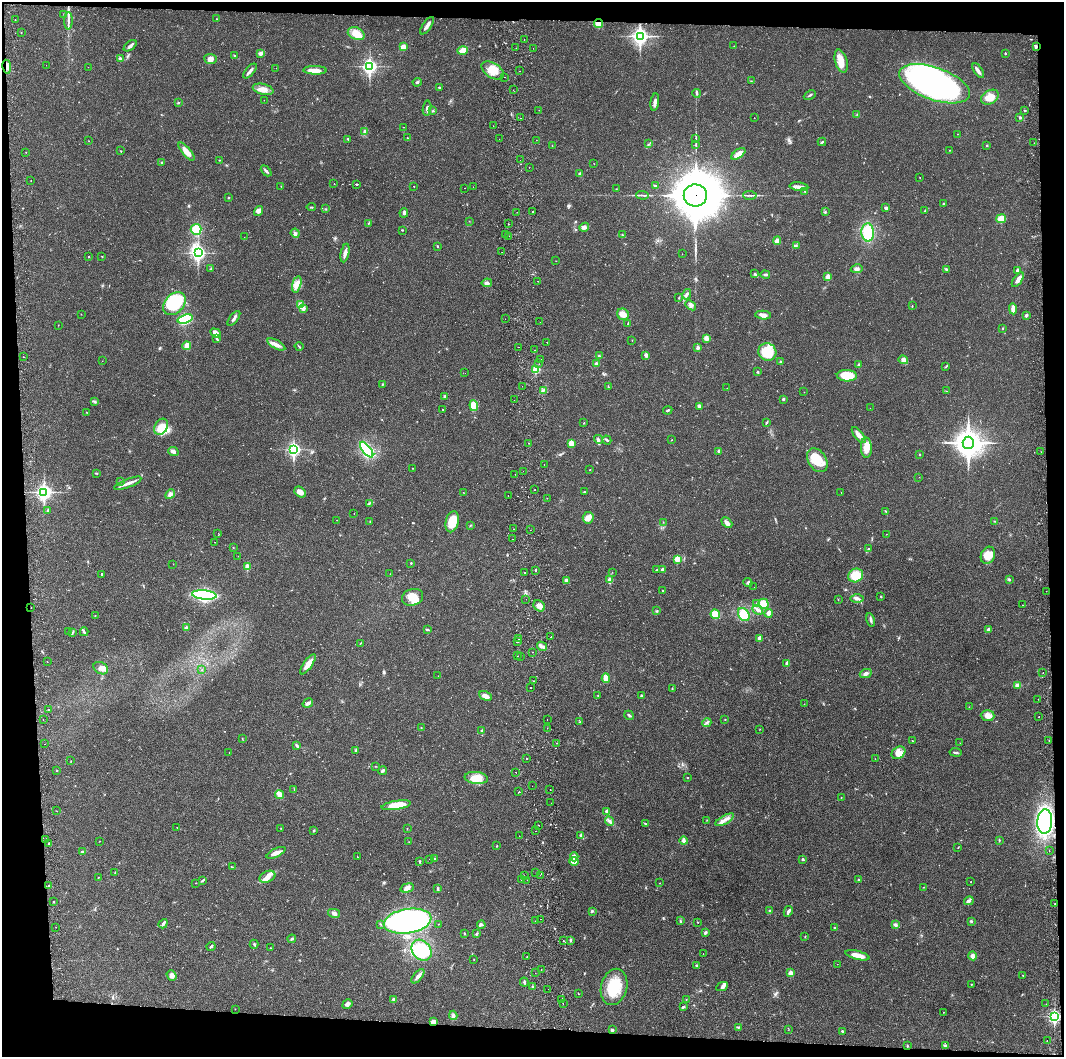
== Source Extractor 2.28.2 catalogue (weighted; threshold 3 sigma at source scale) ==
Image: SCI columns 59-4304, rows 5-4223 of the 4360 x 4230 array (HDU 1 of 3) = the unmasked area's bounding box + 8 px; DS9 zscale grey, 4 x 4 block average (1 PNG px = mean of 4 x 4 image px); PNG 1066 x 1059 px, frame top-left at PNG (2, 2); each listed source drawn as its Kron ellipse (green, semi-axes under 4 px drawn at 4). Shown black and unused: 8% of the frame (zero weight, under 2 of 3 exposures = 3% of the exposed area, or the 3 px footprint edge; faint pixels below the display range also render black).
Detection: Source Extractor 2.28.2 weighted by HDU 2 'WHT'. Background 0.0247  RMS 0.0037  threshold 0.0166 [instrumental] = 3 sigma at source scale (4.5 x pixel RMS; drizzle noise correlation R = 1.50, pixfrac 1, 0.05/0.05 arcsec/px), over >= 5 px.
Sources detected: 539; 1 too faint to see at this stretch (4 x 4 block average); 3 inside a brighter object's white glare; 12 cosmic-ray / hot-pixel residue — neither listed nor drawn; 10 coinciding with a brighter row at this scale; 16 inside a brighter listed object's ellipse — not listed separately; the other 497 listed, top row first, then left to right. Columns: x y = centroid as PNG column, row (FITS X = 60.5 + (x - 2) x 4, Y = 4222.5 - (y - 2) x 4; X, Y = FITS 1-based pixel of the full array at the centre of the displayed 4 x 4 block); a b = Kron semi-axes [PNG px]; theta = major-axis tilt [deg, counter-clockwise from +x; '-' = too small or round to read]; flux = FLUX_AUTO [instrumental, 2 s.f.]
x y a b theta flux
64 14 2 2 - 0.41
216 19 2 2 - 1.8
15 20 2 2 - 0.55
68 21 9 2 90 6.9
599 24 4 4 - 16
427 26 10 2 55 11
21 33 2 2 - 0.7
356 34 9 6 -23 32
640 36 4 3 - 780
524 40 2 2 - 0.47
130 46 7 3 35 5.2
734 46 2 2 - 0.62
403 47 3 3 - 15
1036 47 4 2 - 4.3
516 48 2 2 - 0.38
533 48 2 2 - 0.98
463 50 5 4 - 19
261 53 4 2 - 9.6
1005 53 2 2 - 1.9
235 56 3 2 - 1.7
120 59 2 2 - 12
210 59 6 5 - 11
841 61 12 6 -74 25
46 65 2 2 - 0.6
370 66 3 3 - 590
7 67 7 3 -80 9.3
88 67 2 2 - 0.31
276 68 2 2 - 0.39
315 70 11 3 -1 22
493 70 12 7 -33 33
250 71 9 2 49 7.8
519 71 2 2 - 0.84
978 71 8 3 -56 6.8
505 77 2 2 - 0.93
751 81 2 2 - 0.89
417 82 4 2 - 2.4
935 84 37 16 -19 600
439 87 2 2 - 2.7
263 89 10 5 -14 15
513 90 2 2 - 2.2
697 93 4 2 - 3
810 95 6 2 26 3
990 97 9 6 30 26
264 100 2 2 - 1.1
655 102 9 3 81 8.9
178 103 2 2 - 1.6
427 108 8 3 85 5.8
539 110 2 2 - 0.47
1025 110 2 2 - 2.1
433 111 2 2 - 1.7
857 114 2 2 - 0.8
1019 117 3 2 - 1.4
521 118 2 2 - 0.79
754 118 2 2 - 0.52
493 126 2 2 - 1.6
403 127 2 2 - 0.97
364 131 3 3 - 2.6
957 134 2 2 - 0.89
407 138 2 2 - 1
696 138 3 2 - 1.7
348 139 3 2 - 2.1
499 139 2 2 - 1.6
536 140 2 2 - 0.7
89 141 2 2 - 0.47
822 142 4 2 - 2.9
1034 143 2 2 - 0.44
649 144 2 2 - 1.1
696 144 2 2 - 1.2
987 145 2 2 - 1.7
552 146 2 2 - 0.76
949 150 2 2 - 0.9
121 151 2 2 - 1.2
26 152 2 2 - 0.67
186 152 11 4 -50 21
738 154 8 4 36 14
219 160 2 2 - 1.1
520 160 2 2 - 0.34
162 162 2 2 - 2.3
594 164 2 2 - 0.52
529 167 2 2 - 0.79
266 171 6 2 -45 4.6
580 174 2 2 - 13
920 178 2 2 - 0.51
31 181 2 2 - 0.75
334 184 2 2 - 0.61
356 184 2 2 - 55
655 185 4 2 - 2.4
281 186 2 2 - 0.56
414 186 2 2 - 2.3
473 187 2 2 - 0.33
799 187 9 3 -7 11
465 188 2 2 - 0.32
616 189 2 2 - 0.97
805 191 3 2 - 1.6
642 195 6 2 -2 3.4
695 195 12 11 - 14000
750 195 6 2 -2 3
229 198 2 2 - 1.7
943 204 3 2 - 2.2
311 207 5 2 - 1.7
886 208 2 2 - 6
326 209 2 2 - 0.71
259 211 5 4 - 9.3
925 211 2 2 - 0.83
517 212 2 2 - 0.54
533 212 2 2 - 3.1
825 212 3 2 - 1.4
404 213 5 3 - 4.2
1001 219 5 4 - 24
469 221 2 2 - 0.56
368 224 2 2 - 1
508 224 2 2 - 1.1
584 227 5 4 - 6.7
196 229 5 5 - 40
402 230 2 2 - 1.5
868 232 9 6 -88 62
295 233 4 2 - 3.8
505 235 2 2 - 1
622 235 2 2 - 1.2
509 236 2 2 - 0.91
244 237 2 2 - 0.36
777 241 4 4 - 12
437 246 2 2 - 1.7
796 246 2 2 - 0.91
502 252 2 2 - 0.6
198 253 3 3 - 550
345 253 9 3 78 9.9
682 254 2 2 - 0.8
102 256 2 2 - 1.1
88 257 2 2 - 0.87
556 261 2 2 - 0.42
211 269 3 2 - 1.6
857 269 6 3 10 6.5
946 269 4 2 - 2.8
1017 270 3 2 - 6.2
754 274 2 2 - 1.8
765 275 4 2 - 4.1
828 277 2 2 - 40
1018 280 8 3 54 17
538 281 2 2 - 1.1
487 283 5 4 - 6.1
297 284 8 4 74 13
687 294 5 3 - 4.7
679 298 2 2 - 1.6
174 304 13 9 46 130
300 304 4 3 - 4.4
691 305 6 2 -40 5
912 305 2 2 - 0.88
303 308 2 2 - 16
1013 309 5 3 - 15
81 314 2 2 - 0.55
623 314 6 5 - 17
763 315 8 4 -5 8.8
1026 315 2 2 - 7.7
234 318 9 2 53 6
185 319 8 4 17 98
505 319 2 2 - 0.36
540 322 2 2 - 0.93
628 324 2 2 - 1.3
58 325 2 2 - 0.6
1003 328 3 2 - 1.1
216 333 6 4 -38 13
706 338 3 3 - 12
217 339 3 2 - 2.2
632 340 2 2 - 0.61
547 342 2 2 - 1
276 344 10 3 -29 11
187 346 4 3 - 15
299 346 4 2 - 2
519 347 2 2 - 0.71
698 348 4 3 - 5.5
535 350 2 2 - 0.44
767 352 9 8 - 55
646 355 4 3 - 5
599 356 3 2 - 2.2
23 357 2 2 - 0.72
541 359 2 2 - 1
903 360 5 3 - 15
102 361 2 2 - 0.32
780 361 3 2 - 2.4
596 363 3 2 - 3.4
539 364 2 2 - 0.57
859 365 2 2 - 12
945 367 3 2 - 1.3
536 369 2 2 - 120
758 372 2 2 - 2.6
465 373 2 2 - 0.32
847 376 10 5 -4 49
383 384 2 2 - 0.79
522 386 2 2 - 0.4
608 386 3 2 - 1.3
727 388 2 2 - 0.63
543 390 2 2 - 2.4
947 391 2 2 - 0.65
804 392 2 2 - 0.49
444 396 3 2 - 3.4
783 399 3 2 - 2.8
514 400 2 2 - 0.57
95 401 3 2 - 2.8
474 406 5 4 - 39
699 406 4 3 - 5.8
870 408 2 2 - 0.63
442 409 2 2 - 0.63
668 410 4 2 - 2.8
86 412 2 2 - 0.65
767 422 4 2 - 2.3
584 423 2 2 - 0.82
161 427 8 6 58 25
859 435 10 3 -52 17
598 439 4 3 - 5
607 440 4 2 - 3.2
671 440 2 2 - 0.82
528 443 2 2 - 1.1
571 443 4 3 - 14
968 443 6 5 - 2700
866 448 10 5 -88 26
294 449 3 2 - 480
367 450 9 4 -53 140
719 451 4 3 - 3.8
173 452 5 3 - 6.7
1041 452 2 2 - 0.7
920 454 2 2 - 1.5
817 460 13 9 -57 56
544 464 2 2 - 1.1
413 468 2 2 - 0.5
590 470 2 2 - 0.88
523 471 2 2 - 1.4
96 473 3 2 - 1.5
515 474 2 2 - 0.44
919 477 2 2 - 0.43
120 481 2 2 - 1.1
128 483 14 3 21 12
535 490 2 2 - 1.5
44 492 4 3 - 720
300 492 6 4 -42 15
463 492 2 2 - 0.47
584 492 2 2 - 1.1
841 492 2 2 - 0.43
170 494 5 4 - 7.6
508 495 2 2 - 0.55
547 498 2 2 - 0.42
370 503 4 2 - 2.7
48 510 3 2 - 2.4
886 511 2 2 - 1.1
354 514 2 2 - 0.48
588 518 6 5 - 17
337 520 2 2 - 0.66
994 521 2 2 - 0.79
370 522 2 2 - 1
452 522 10 6 77 54
663 522 2 2 - 0.51
727 523 6 3 -43 11
470 525 3 2 - 1.4
514 529 2 2 - 4.6
530 530 2 2 - 0.94
218 533 2 2 - 0.65
886 534 2 2 - 0.45
512 539 2 2 - 0.87
214 542 2 2 - 0.45
233 548 2 2 - 0.62
869 549 2 2 - 1.3
988 555 9 7 65 33
238 556 2 2 - 0.49
677 559 2 2 - 66
411 563 2 2 - 1.6
173 564 2 2 - 0.44
247 567 2 2 - 45
662 569 3 2 - 4.3
656 570 2 2 - 1.2
535 571 2 2 - 3.4
525 572 2 2 - 8
612 572 2 2 - 0.38
102 574 2 2 - 2.8
390 574 2 2 - 0.5
856 575 7 6 - 42
1009 579 3 2 - 2.5
566 580 3 3 - 7.3
610 580 2 2 - 42
748 582 4 4 - 4.7
754 587 2 2 - 0.34
663 590 2 2 - 1.3
1046 591 2 2 - 0.37
204 595 12 4 -6 290
881 596 2 2 - 1
413 597 11 8 17 30
526 599 2 2 - 0.36
838 599 2 2 - 0.68
857 599 7 3 0 5.5
757 604 3 2 - 2.5
763 604 5 5 - 27
1022 605 2 2 - 7.6
539 606 6 5 - 11
31 608 2 2 - 1.8
758 610 5 3 - 6.4
657 611 3 2 - 1.9
768 613 4 2 - 8.9
715 614 5 4 - 24
744 614 7 5 -58 41
95 615 2 2 - 0.57
871 620 7 2 -78 4.4
186 628 3 3 - 4
427 629 3 2 - 3
988 630 3 3 - 5.2
69 631 2 2 - 0.38
73 632 2 2 - 1.3
84 632 4 2 - 3.2
551 637 2 2 - 2.3
760 638 2 2 - 22
518 639 2 2 - 2
518 642 2 2 - 4.1
360 643 2 2 - 0.85
542 646 5 3 - 5.9
533 652 2 2 - 0.94
518 656 2 2 - 1.4
520 657 2 2 - 0.64
47 662 2 2 - 0.48
787 663 3 2 - 6.1
308 664 12 4 55 20
101 668 8 5 -32 11
202 670 2 2 - 0.66
1043 672 2 2 - 1
866 674 6 3 27 6.7
438 676 2 2 - 0.84
606 678 5 3 - 20
533 680 2 2 - 0.82
1017 685 4 3 - 6.2
530 687 2 2 - 1.2
672 689 3 2 - 1.1
598 695 2 2 - 0.93
485 696 7 3 -26 15
641 696 3 2 - 1.8
1038 699 2 2 - 0.9
308 703 5 2 - 8.6
804 704 2 2 - 0.56
969 707 2 2 - 0.89
48 709 2 2 - 2.1
629 715 5 2 - 2.9
988 716 7 5 -3 13
1039 717 2 2 - 0.74
43 719 2 2 - 0.56
725 719 2 2 - 0.84
547 720 2 2 - 0.51
580 722 3 2 - 1.5
707 722 5 2 - 3.7
421 728 2 2 - 1
547 728 2 2 - 0.59
760 729 2 2 - 0.59
482 731 3 2 - 3.2
242 738 2 2 - 0.51
913 741 2 2 - 0.87
1049 741 2 2 - 0.69
557 743 2 2 - 0.58
960 743 2 2 - 0.31
45 744 2 2 - 1.1
297 745 4 2 - 3.7
356 751 2 2 - 1
955 752 6 2 -8 3.6
229 753 2 2 - 0.57
898 753 7 5 35 17
527 758 2 2 - 4.8
875 759 2 2 - 0.46
71 761 2 2 - 0.68
375 766 2 2 - 0.66
383 770 4 3 - 4
57 771 3 2 - 0.71
516 772 2 2 - 1
476 778 12 6 -7 30
687 778 2 2 - 1.7
532 786 2 2 - 0.41
294 789 2 2 - 0.77
550 789 2 2 - 0.75
519 792 2 2 - 16
280 795 4 3 - 13
841 797 2 2 - 0.69
551 803 2 2 - 0.44
396 805 15 4 9 41
57 811 2 2 - 0.45
607 812 3 3 - 8.8
707 820 2 2 - 0.83
725 820 10 3 29 11
609 821 5 3 - 5.7
1045 821 12 7 86 330
645 824 3 2 - 1.6
539 825 2 2 - 1.5
177 827 2 2 - 0.46
281 828 2 2 - 0.96
407 829 2 2 - 0.92
314 830 2 2 - 2.1
536 831 2 2 - 0.5
581 835 2 2 - 14
519 836 2 2 - 1.1
46 839 2 2 - 0.94
999 840 2 2 - 1.6
100 841 2 2 - 0.47
684 841 4 4 - 6.1
409 842 2 2 - 0.67
49 843 3 2 - 1.8
497 846 3 2 - 1.1
958 848 3 2 - 0.84
1049 851 2 2 - 1.2
83 852 3 2 - 2.3
276 853 10 3 26 14
357 857 2 2 - 1.5
574 857 4 3 - 7.7
429 859 2 2 - 0.3
434 859 3 2 - 1.5
803 859 3 2 - 2.8
420 861 3 2 - 2.5
574 862 5 4 - 14
232 867 3 2 - 0.8
115 872 2 2 - 1.2
536 873 2 2 - 0.48
540 875 2 2 - 0.27
524 876 2 2 - 0.62
98 877 2 2 - 0.76
267 877 8 5 23 13
858 879 3 2 - 1.3
521 880 2 2 - 0.48
527 880 2 2 - 1.7
202 881 4 2 - 2.4
971 882 2 2 - 0.78
195 883 2 2 - 0.48
660 883 2 2 - 0.61
48 886 2 2 - 1.4
924 887 3 2 - 1.2
407 888 7 3 14 9.6
438 889 4 2 - 2.3
53 901 2 2 - 0.95
969 901 5 3 - 4.3
1055 904 2 2 - 1.4
592 911 3 3 - 2.1
769 911 3 2 - 2.7
788 911 5 3 - 4.8
334 913 6 4 -12 6.7
541 919 2 2 - 7
407 921 24 12 9 550
535 921 2 2 - 0.49
680 921 4 2 - 2
971 921 3 2 - 2.7
697 922 2 2 - 1
163 924 5 2 - 6.8
380 924 2 2 - 1.4
438 924 2 2 - 0.69
481 925 4 3 - 3.6
895 925 3 3 - 5.8
56 927 2 2 - 0.89
835 927 3 2 - 2.2
464 933 3 2 - 1.4
705 933 4 3 - 3.9
477 934 3 2 - 1.6
805 936 2 2 - 0.78
292 939 4 2 - 2.7
570 940 4 2 - 2.7
564 941 2 2 - 11
254 944 4 2 - 2.6
211 946 4 2 - 3
270 948 2 2 - 1.1
422 950 11 9 -50 80
703 954 2 2 - 0.94
857 955 12 3 -14 27
527 956 2 2 - 0.79
972 956 4 3 - 8.4
474 959 2 2 - 0.59
837 964 2 2 - 0.98
696 965 3 2 - 2
541 969 2 2 - 2.9
535 973 2 2 - 0.54
790 973 2 2 - 28
172 975 5 4 - 8.4
1023 975 2 2 - 0.58
418 976 8 3 49 8.3
524 982 4 2 - 2.7
971 984 2 2 - 1.3
532 986 2 2 - 1.3
722 986 6 3 27 5.6
614 987 18 13 76 72
548 989 2 2 - 0.46
578 993 2 2 - 0.94
686 999 2 2 - 0.88
394 1000 4 3 - 4.7
562 1000 2 2 - 1.1
347 1004 5 3 - 7.2
563 1004 2 2 - 0.46
1046 1004 2 2 - 0.78
683 1007 4 2 - 3.2
235 1009 2 2 - 0.48
943 1012 2 2 - 0.69
453 1015 5 3 - 4.9
1055 1016 3 2 - 400
433 1022 4 3 - 11
738 1027 3 2 - 2
612 1030 3 3 - 2.4
788 1030 2 2 - 0.45
842 1031 2 2 - 3
1047 1041 2 2 - 1.8
907 1046 3 2 - 1.7
945 1046 4 2 - 3.1
Overlapping masked pixels (flux is a lower limit): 6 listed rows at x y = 599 24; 1036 47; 7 67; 695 195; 31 608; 433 1022
Diffuse or blended objects may show on this block-average render without a row.